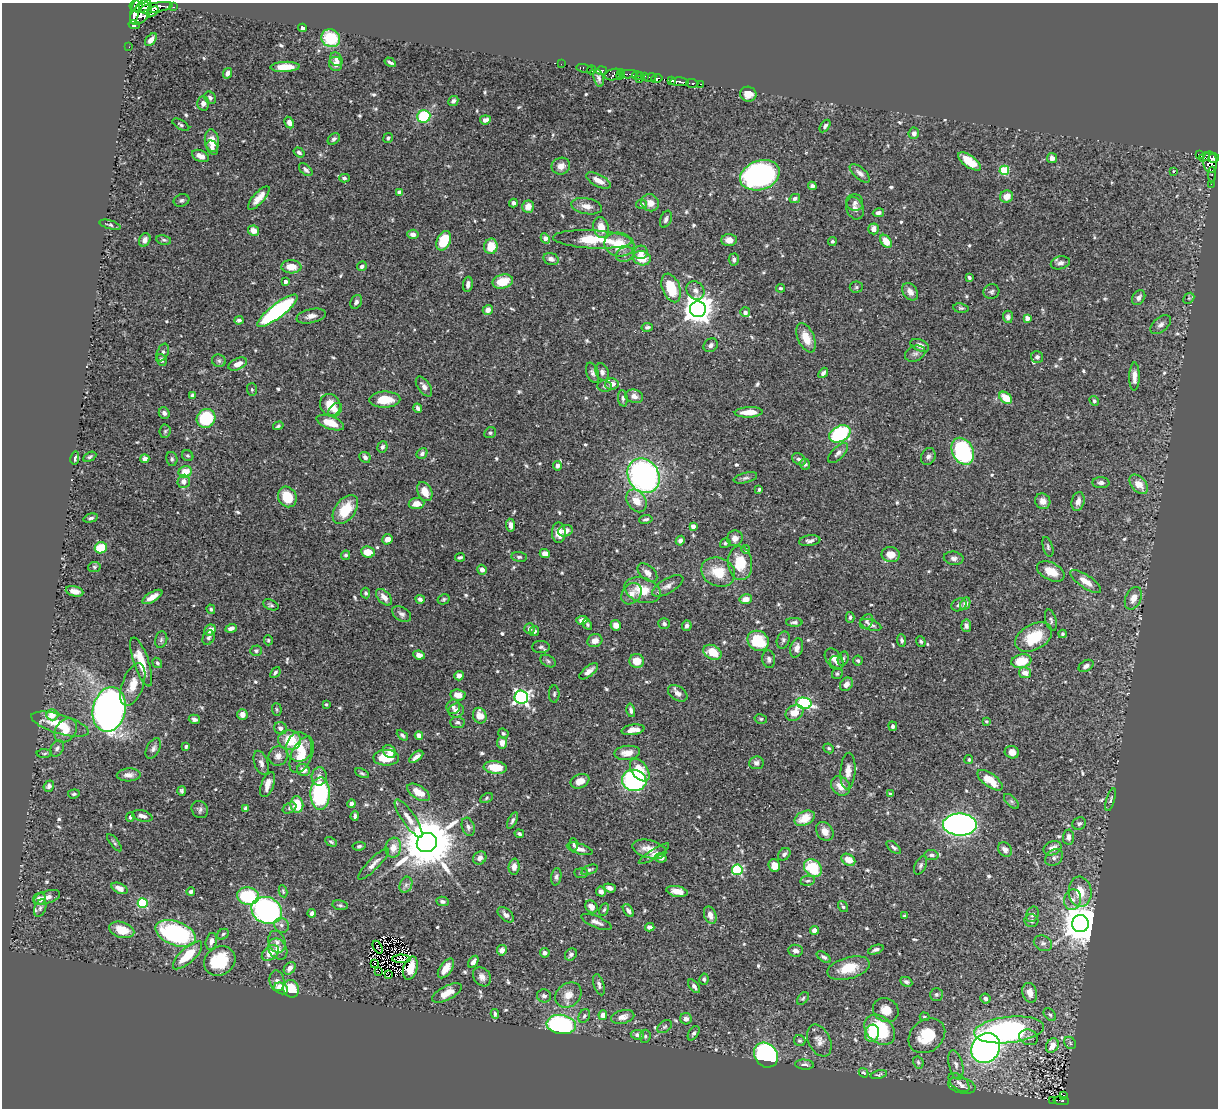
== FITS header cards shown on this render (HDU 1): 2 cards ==
NAXIS1  =                 1216
NAXIS2  =                 1106

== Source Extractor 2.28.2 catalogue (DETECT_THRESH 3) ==
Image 1216 x 1106 px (HDU 1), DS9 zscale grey, 1 PNG px = 1 image px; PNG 1220 x 1110 px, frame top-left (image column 1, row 1106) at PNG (2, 3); each listed source drawn as its Kron ellipse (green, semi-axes under 4 px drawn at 4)
Background 0.453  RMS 0.02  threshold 0.0615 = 3 sigma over >= 5 px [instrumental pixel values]
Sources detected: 657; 3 with non-positive FLUX_AUTO (blend fragments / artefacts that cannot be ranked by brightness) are neither listed nor drawn; of the other 654, the 500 brightest by FLUX_AUTO listed and drawn (154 fainter detections omitted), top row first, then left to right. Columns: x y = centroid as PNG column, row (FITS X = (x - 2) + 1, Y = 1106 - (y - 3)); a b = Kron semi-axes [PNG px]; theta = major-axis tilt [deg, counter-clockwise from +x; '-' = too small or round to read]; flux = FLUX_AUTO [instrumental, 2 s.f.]
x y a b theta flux
136 6 6 6 - 1100
143 6 9 5 39 920
173 7 3 2 - 20
155 8 17 5 10 800
135 12 12 4 78 1300
153 12 7 3 42 440
141 14 13 8 46 2000
134 25 6 4 -11 200
303 28 4 4 - 5.4
331 38 9 8 - 60
151 40 7 4 49 8.3
129 47 2 2 - 4.8
336 59 7 6 - 5.3
390 62 6 3 -32 3.4
336 64 7 6 - 9.3
561 64 2 2 - 3
285 67 15 5 2 22
584 68 8 3 -11 6.9
591 70 5 3 - 420
601 70 5 3 - 330
228 73 5 4 - 5.6
614 74 9 5 13 250
621 74 5 3 - 110
628 74 9 4 2 110
638 76 6 4 -7 210
644 76 3 3 - 69
650 77 6 4 10 180
599 78 9 5 -77 4.6
657 79 5 4 - 610
639 80 3 2 - 35
671 80 4 3 - 230
679 82 9 3 -2 530
692 83 6 3 -3 50
701 84 3 2 - 12
748 94 8 7 - 12
210 98 7 5 -52 4.1
453 101 5 4 - 3.9
203 103 7 6 - 7.2
424 116 6 6 - 78
485 120 5 4 - 7.1
289 123 6 4 -63 9.4
181 125 9 4 -30 3
825 126 7 4 54 4.1
914 133 6 5 - 4.6
388 138 5 4 - 2.3
334 139 7 5 40 3.3
212 141 11 7 -83 22
212 148 7 5 -65 6.2
299 152 6 4 -35 3.6
1200 155 4 3 - 42
200 156 9 5 -24 10
1205 157 6 3 31 27
1052 158 5 5 - 7.3
1214 158 5 4 - 220
969 161 13 6 -36 36
1210 162 11 7 -87 330
561 166 9 8 - 10
306 170 8 5 -42 4.4
1004 170 5 4 - 78
1174 172 3 2 - 7.5
860 173 12 5 -41 6.2
760 175 20 14 18 310
1212 175 8 4 89 29
344 178 5 4 - 2.7
598 180 13 6 -27 14
1211 184 2 2 - 2.7
812 186 4 4 - 4.7
399 192 4 4 - 5.4
1007 196 6 6 - 15
259 198 15 5 48 13
795 199 5 4 - 3.1
181 200 8 6 20 3.6
855 202 8 8 - 5.2
513 203 4 3 - 4.2
650 203 9 8 - 12
641 204 5 4 - 3.4
587 206 15 8 -11 12
528 207 6 6 - 13
855 208 11 8 -69 7.1
878 213 5 4 - 4.9
666 219 9 5 68 4.5
110 225 11 3 -16 2.8
601 227 10 7 -77 20
873 229 5 5 - 8.3
253 231 5 5 - 14
413 234 5 4 - 6.2
545 238 5 4 - 10
592 239 39 9 -3 53
145 240 7 5 65 7.5
164 240 7 4 -10 2.7
729 240 7 6 - 9.7
444 241 10 6 66 41
832 241 4 4 - 2.6
886 241 7 5 -53 22
619 244 15 12 -11 39
491 246 8 6 77 29
641 252 7 6 - 8.3
625 254 9 7 26 5.6
642 258 9 7 -11 27
551 259 8 6 -21 6.5
734 260 6 5 - 4.2
1060 263 10 6 14 5.5
362 266 5 4 - 3.9
291 267 10 6 -4 21
969 277 3 3 - 2.7
503 281 10 7 14 33
285 282 4 3 - 5.1
468 284 7 4 82 6.5
856 287 6 5 - 2.5
671 288 15 9 -70 50
780 288 4 3 - 2.2
695 290 10 8 -48 7.7
910 292 9 7 -54 9.2
991 292 8 7 - 3.6
1139 298 8 6 55 6
1189 298 6 4 44 2.5
356 302 7 5 63 4.1
961 308 8 4 -7 2.6
698 309 8 8 - 1900
488 310 5 4 - 10
277 311 25 7 38 250
745 312 5 5 - 5.8
311 316 15 7 12 9.4
1008 317 6 5 - 4
1027 318 4 4 - 8.9
239 320 4 4 - 3.8
1161 325 12 7 41 5.7
647 327 6 4 11 3.1
806 338 15 8 -67 24
711 345 7 6 - 4.7
920 345 10 5 -24 8.3
163 352 9 5 67 4.5
915 354 10 7 21 5.4
1037 357 6 6 - 4.2
161 360 6 5 - 3.8
219 361 7 6 - 3
238 364 10 5 26 11
602 372 9 6 -69 6
592 373 10 6 -69 4.7
823 373 6 4 50 4.2
1134 376 14 5 89 10
612 384 7 5 6 11
605 386 7 5 -6 3.1
424 387 11 6 -55 7.1
252 390 6 5 - 2.3
193 395 4 4 - 7.1
634 396 9 6 -14 7.8
623 398 8 5 -83 3.1
1006 398 7 5 -39 27
385 400 15 8 1 29
1094 401 5 4 - 2.5
330 405 11 10 - 26
418 408 5 3 - 4.2
335 410 8 5 47 5.2
749 412 14 5 3 20
164 413 6 5 - 5.2
206 418 10 9 - 92
330 423 14 6 -20 25
278 426 5 4 - 2.4
165 431 7 5 84 2.6
490 433 6 5 - 3
840 434 11 7 27 140
382 447 6 5 - 3.8
963 451 14 10 -62 190
422 453 6 5 - 4.3
838 453 13 6 45 5.6
188 456 6 5 - 2.4
928 456 9 7 62 5.1
90 457 7 4 27 2.6
365 457 6 5 - 5.1
75 458 7 4 78 2.9
145 459 4 4 - 6.9
172 459 7 5 -79 3
799 459 8 5 -32 4.3
805 464 5 5 - 3.4
557 466 4 4 - 5.3
185 472 6 5 - 23
644 476 18 15 -58 390
745 478 12 5 13 4.3
184 481 7 6 - 7.9
1101 483 8 5 -2 4.5
1139 484 11 7 -49 20
759 489 4 3 - 2.3
425 492 10 7 -62 19
287 497 10 9 - 34
637 501 12 9 -56 20
1043 501 8 7 - 8.6
1078 501 9 6 74 8.2
416 504 8 5 6 14
345 510 16 10 53 39
91 518 7 4 14 3.5
646 519 7 4 9 3.1
510 525 6 4 -83 7.6
693 526 4 4 - 8.8
565 531 7 5 14 11
559 533 10 7 -90 15
735 538 8 7 - 7.9
387 539 5 5 - 9.7
680 541 5 4 - 5.4
810 541 10 5 7 4.8
725 543 5 4 - 2.5
1048 547 10 5 -74 3.1
101 548 6 5 - 45
746 550 4 4 - 2.3
368 552 7 5 -9 22
545 554 5 4 - 11
891 554 9 7 -9 17
346 555 4 4 - 3.2
460 557 5 3 - 2.8
519 557 8 5 -7 3.2
954 558 10 6 -8 5.2
740 563 17 12 -85 38
94 567 6 5 - 2.8
482 570 5 4 - 6.1
1051 571 15 8 -26 22
718 572 17 14 -23 35
647 573 11 7 -42 9
1085 581 18 6 -34 18
668 586 17 7 30 8.4
642 590 19 12 -17 33
75 591 9 5 -13 10
366 593 5 4 - 2.3
631 594 12 9 50 12
152 597 11 5 30 12
384 597 10 6 -47 10
1133 598 12 8 66 13
420 599 4 3 - 4.2
443 599 6 5 - 2.4
746 599 6 5 - 12
965 604 6 4 64 7.1
271 605 8 5 -23 2.8
959 605 8 6 22 4.6
211 609 5 4 - 2.6
402 614 10 6 -32 5.1
850 617 5 4 - 2.6
582 620 6 4 6 6.9
1051 620 11 5 -74 3.7
794 622 8 4 -1 3.6
867 622 8 6 56 3.1
587 624 6 4 -63 3
664 624 6 5 - 3.3
616 625 5 5 - 10
871 625 11 5 -18 5
687 626 5 4 - 5.6
966 626 6 5 - 4.7
231 628 6 4 19 6.3
530 629 5 5 - 4.8
210 630 6 5 - 12
534 631 5 4 - 3.3
1062 634 4 3 - 2.6
1034 637 20 12 29 46
209 638 7 5 60 4
161 640 8 6 74 3.2
268 640 5 4 - 2.3
783 640 9 6 71 3.8
902 640 6 4 -82 3.6
595 641 7 6 - 10
758 641 11 9 -32 55
921 642 5 4 - 2.4
541 647 9 6 0 4.1
797 648 10 6 73 7.8
256 651 6 5 - 2.5
713 652 10 7 -27 28
419 655 6 4 -8 7.6
769 659 9 6 -83 4.3
834 659 12 7 -54 10
843 659 7 5 73 2.8
548 661 8 5 -28 3.1
637 661 7 7 - 22
858 661 5 5 - 3.1
1021 661 10 6 11 36
141 662 26 7 -71 35
837 662 7 6 - 4.6
157 663 5 4 - 3
1086 666 8 5 31 5.3
589 671 11 5 39 8.1
275 673 6 4 49 2.8
1025 673 6 5 - 13
837 674 6 5 - 2.7
459 676 5 4 - 6.4
846 684 7 6 - 8.1
133 685 22 10 70 24
678 693 11 7 -34 8.2
554 694 8 5 88 3.1
458 695 7 5 -8 14
521 697 7 6 - 370
804 703 8 5 -12 150
326 704 3 3 - 2.3
453 707 7 6 - 5.2
109 709 22 16 77 1100
277 709 6 5 - 2.2
631 710 7 4 -76 4.1
456 711 8 7 - 8.6
794 713 9 7 33 17
242 714 5 5 - 8.9
52 715 6 5 - 29
480 716 8 6 -67 19
194 719 6 4 -15 4.1
761 719 6 5 - 2.2
457 722 7 5 -5 3.8
986 722 4 3 - 2.7
60 724 30 9 -16 37
893 726 5 4 - 2.7
280 728 6 6 - 5.7
66 730 13 10 52 15
633 730 11 5 9 9.9
503 733 5 4 - 2.8
402 735 6 4 -44 2.8
419 735 4 4 - 12
290 740 11 9 -11 42
502 743 6 5 - 12
186 746 4 3 - 2.4
299 747 15 13 89 24
153 748 11 6 61 5
828 748 5 4 - 2.4
57 749 9 6 59 4.9
390 752 7 5 -47 11
1012 752 7 6 - 9.1
627 753 13 7 6 14
44 754 8 4 -2 2.4
302 755 19 10 66 30
278 756 10 9 - 9
416 757 8 4 38 6.9
386 758 13 8 0 35
969 760 4 4 - 2.3
261 763 13 7 -70 7.1
756 763 7 6 - 5.3
495 767 11 6 -6 30
303 770 6 6 - 12
640 770 13 8 -54 34
848 771 18 7 86 12
362 773 7 4 -25 2.5
129 775 12 6 2 8.3
319 776 9 7 86 9.2
634 780 12 10 -9 200
990 780 15 6 -36 32
580 781 10 7 22 13
268 784 13 6 69 14
49 786 6 5 - 3.9
841 786 11 8 -47 15
182 791 5 4 - 2.9
418 792 12 6 -31 21
74 794 6 4 7 2.4
320 794 16 9 88 190
890 794 3 3 - 2.4
486 798 7 4 29 2.5
1111 800 12 4 73 3
1011 801 9 5 -45 3
297 804 8 6 -84 31
351 804 4 4 - 6.1
245 808 4 3 - 3.1
290 808 7 5 28 2.9
200 810 9 8 - 4.2
142 816 10 5 -13 7.2
355 816 5 3 - 3.2
130 817 5 3 - 2.4
409 818 22 6 -55 13
805 818 10 7 25 22
512 820 9 4 63 3.5
1079 824 7 6 - 3.4
960 825 17 11 -1 740
468 827 9 6 -71 4.8
825 831 10 8 -52 12
519 834 5 4 - 2.9
1068 837 7 5 87 6.4
331 842 6 3 -29 2.4
114 843 10 3 -52 2.5
427 843 10 9 - 9400
574 844 6 3 -87 2.5
359 846 7 4 7 2.7
894 847 9 4 -41 3.4
393 848 10 8 80 17
1053 848 9 7 24 12
580 849 13 5 -16 7.7
649 849 17 9 -15 17
1005 849 8 6 -48 7.4
654 854 18 4 32 5.5
784 854 7 5 46 4.8
932 855 7 5 -11 3.7
480 858 7 6 - 6.7
661 858 6 4 -11 4.5
1054 858 9 7 37 5.1
848 860 7 5 -31 17
374 864 21 5 45 8.2
921 865 10 5 63 3.8
774 866 6 5 - 17
514 867 8 5 86 7.9
813 868 10 7 -47 59
589 870 9 4 19 2.6
737 870 5 5 - 130
581 873 7 4 -4 2.8
556 877 8 5 79 3.2
808 881 8 5 7 3
406 885 8 6 68 4.7
119 888 8 5 -24 7.6
610 888 6 4 -17 5.6
283 891 6 4 -80 2.3
677 891 10 5 -11 14
191 892 4 3 - 3.9
601 892 5 4 - 5.7
1080 892 15 11 -85 27
248 896 11 8 -11 85
47 897 13 6 18 8.6
39 899 6 6 - 11
1073 900 10 8 77 8.4
442 901 6 4 -9 3.7
143 903 5 5 - 100
340 905 8 5 -9 3
591 907 7 5 -49 11
843 907 6 4 -55 2.9
40 908 9 5 67 3.7
267 910 16 13 -26 290
604 910 6 4 62 2.4
628 911 7 4 -57 4.5
312 913 4 4 - 3.9
1033 914 8 6 66 4.5
506 915 10 5 -40 6.3
710 915 9 6 -69 10
905 916 3 3 - 2.3
1031 921 7 6 - 4.3
596 922 16 5 -22 8.2
1080 924 8 8 - 3800
281 925 8 7 - 5.3
650 927 5 4 - 6.3
122 930 13 8 -16 28
814 930 4 4 - 12
176 933 21 12 -20 220
223 934 6 5 - 2.8
211 941 8 5 76 7.1
277 942 11 8 -70 7.1
1043 943 9 7 -26 5.2
378 947 7 2 -59 2.4
278 949 11 8 -57 12
502 950 5 5 - 8.6
876 950 8 4 21 4
795 951 7 6 - 5.2
270 953 9 6 40 17
545 953 5 4 - 4.6
571 954 6 5 - 4.1
187 955 19 7 43 40
824 957 8 4 -34 3.7
401 959 9 4 -1 3.7
220 961 16 14 32 60
473 962 7 4 56 6
375 963 4 2 - 2.7
290 968 7 5 49 6.3
410 968 12 7 73 21
446 968 11 6 55 16
848 968 22 10 16 35
378 971 2 2 - 840
389 975 3 3 - 320
482 977 10 8 -51 8.5
704 979 5 4 - 3
277 981 10 7 -82 5.7
906 982 6 4 -26 3.5
599 985 11 5 -74 4.9
694 986 8 4 -52 4.4
281 988 7 5 -28 28
291 989 9 7 -66 36
447 993 16 7 27 17
1030 993 10 7 -73 12
936 994 6 6 - 2.6
568 995 14 11 38 15
544 996 7 6 - 4.6
803 998 7 5 49 2.3
985 999 5 5 - 4.7
886 1010 13 11 -31 18
495 1014 5 3 - 3
603 1015 5 4 - 11
1050 1015 7 5 -47 3
584 1016 7 5 61 3.1
623 1017 12 6 14 8.8
924 1017 5 4 - 2.4
686 1019 6 5 - 6.5
561 1024 14 9 -8 180
665 1027 8 5 38 2.8
880 1030 17 12 -44 94
1009 1030 35 13 6 350
694 1033 8 5 57 3.2
872 1033 9 7 70 30
637 1035 7 5 -7 5
645 1036 6 5 - 2.7
927 1036 20 15 39 47
1029 1037 9 7 -21 6.2
819 1040 17 11 -64 11
800 1041 6 5 - 2.7
1070 1043 7 5 -49 2.8
1052 1046 8 6 60 14
986 1048 15 13 54 630
766 1055 13 11 -52 220
918 1062 6 5 - 2.6
805 1065 9 5 -5 5.1
956 1065 15 7 -76 8
864 1073 5 4 - 2.9
879 1075 8 4 15 2.8
959 1083 12 7 -40 7.6
962 1086 14 7 -14 8.1
1064 1096 3 2 - 6.7
1053 1100 4 2 - 7.3
1061 1101 8 3 -7 43
At the frame edge (FLAGS 8, measured only in part): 1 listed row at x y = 143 6
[154 fainter detections neither listed nor drawn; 3 non-positive-flux detections neither listed nor drawn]